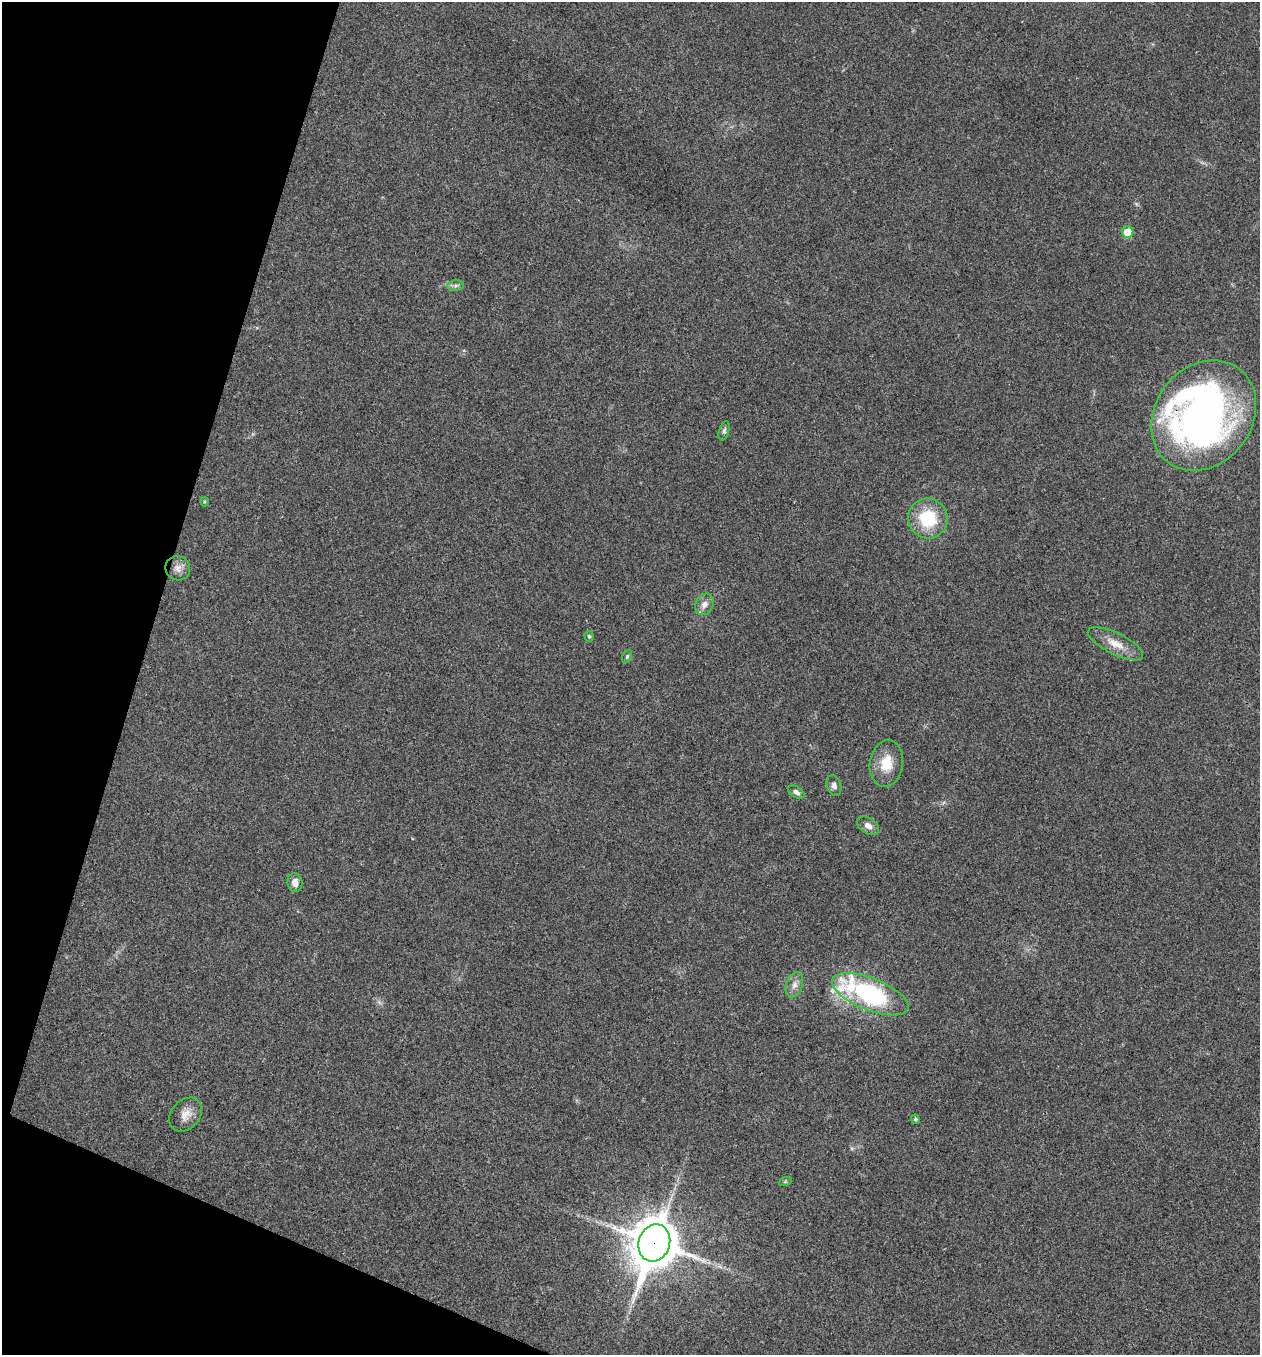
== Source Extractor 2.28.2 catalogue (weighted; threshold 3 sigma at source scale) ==
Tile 9 of 4 x 4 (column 1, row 3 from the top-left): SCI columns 267-1524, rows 1356-2708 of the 5432 x 5418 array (HDU 1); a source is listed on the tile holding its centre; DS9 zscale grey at full resolution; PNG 1262 x 1357 px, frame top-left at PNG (2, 2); each listed source drawn as its Kron ellipse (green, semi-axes under 4 px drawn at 4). Shown black and unused: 15% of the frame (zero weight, under 3 of 4 exposures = <1% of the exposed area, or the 3 px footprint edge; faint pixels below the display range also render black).
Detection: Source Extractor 2.28.2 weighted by HDU 2 'WHT'; one run over the whole footprint, this tile lists its part. Background 0.0224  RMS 0.0041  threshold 0.0183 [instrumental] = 3 sigma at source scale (4.5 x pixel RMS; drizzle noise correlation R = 1.50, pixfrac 1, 0.05/0.05 arcsec/px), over >= 5 px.
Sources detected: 26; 1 too faint to see at this stretch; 1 inside a brighter object's white glare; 1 long thin detection or spike segment (spike, bleed or trail) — neither listed nor drawn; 1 inside a brighter listed object's ellipse — not listed separately; the other 22 listed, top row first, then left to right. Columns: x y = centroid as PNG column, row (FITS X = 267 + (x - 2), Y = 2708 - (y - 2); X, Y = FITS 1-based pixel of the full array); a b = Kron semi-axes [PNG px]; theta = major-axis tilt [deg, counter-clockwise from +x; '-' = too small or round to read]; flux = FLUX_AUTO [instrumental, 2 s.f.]
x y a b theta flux
1128 232 6 5 - 7.6
455 286 8 5 7 1.1
1204 415 59 48 52 210
724 431 10 5 74 0.91
205 502 4 4 - 0.43
928 518 20 19 - 20
178 568 13 12 - 2.9
704 604 11 9 60 2.8
589 636 5 4 - 0.56
1115 644 30 10 -27 6.8
627 656 7 4 63 0.67
886 763 23 16 82 9.2
834 785 10 7 -73 1.7
796 792 9 5 -30 1.5
868 826 12 7 -31 2.5
295 883 9 7 -82 2.8
794 985 13 8 71 2.7
870 994 40 16 -22 56
186 1115 19 14 50 4.6
915 1119 5 4 - 0.8
785 1182 7 4 19 0.57
654 1243 19 15 71 1600
Overlapping masked pixels (flux is a lower limit): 2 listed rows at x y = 1204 415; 654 1243